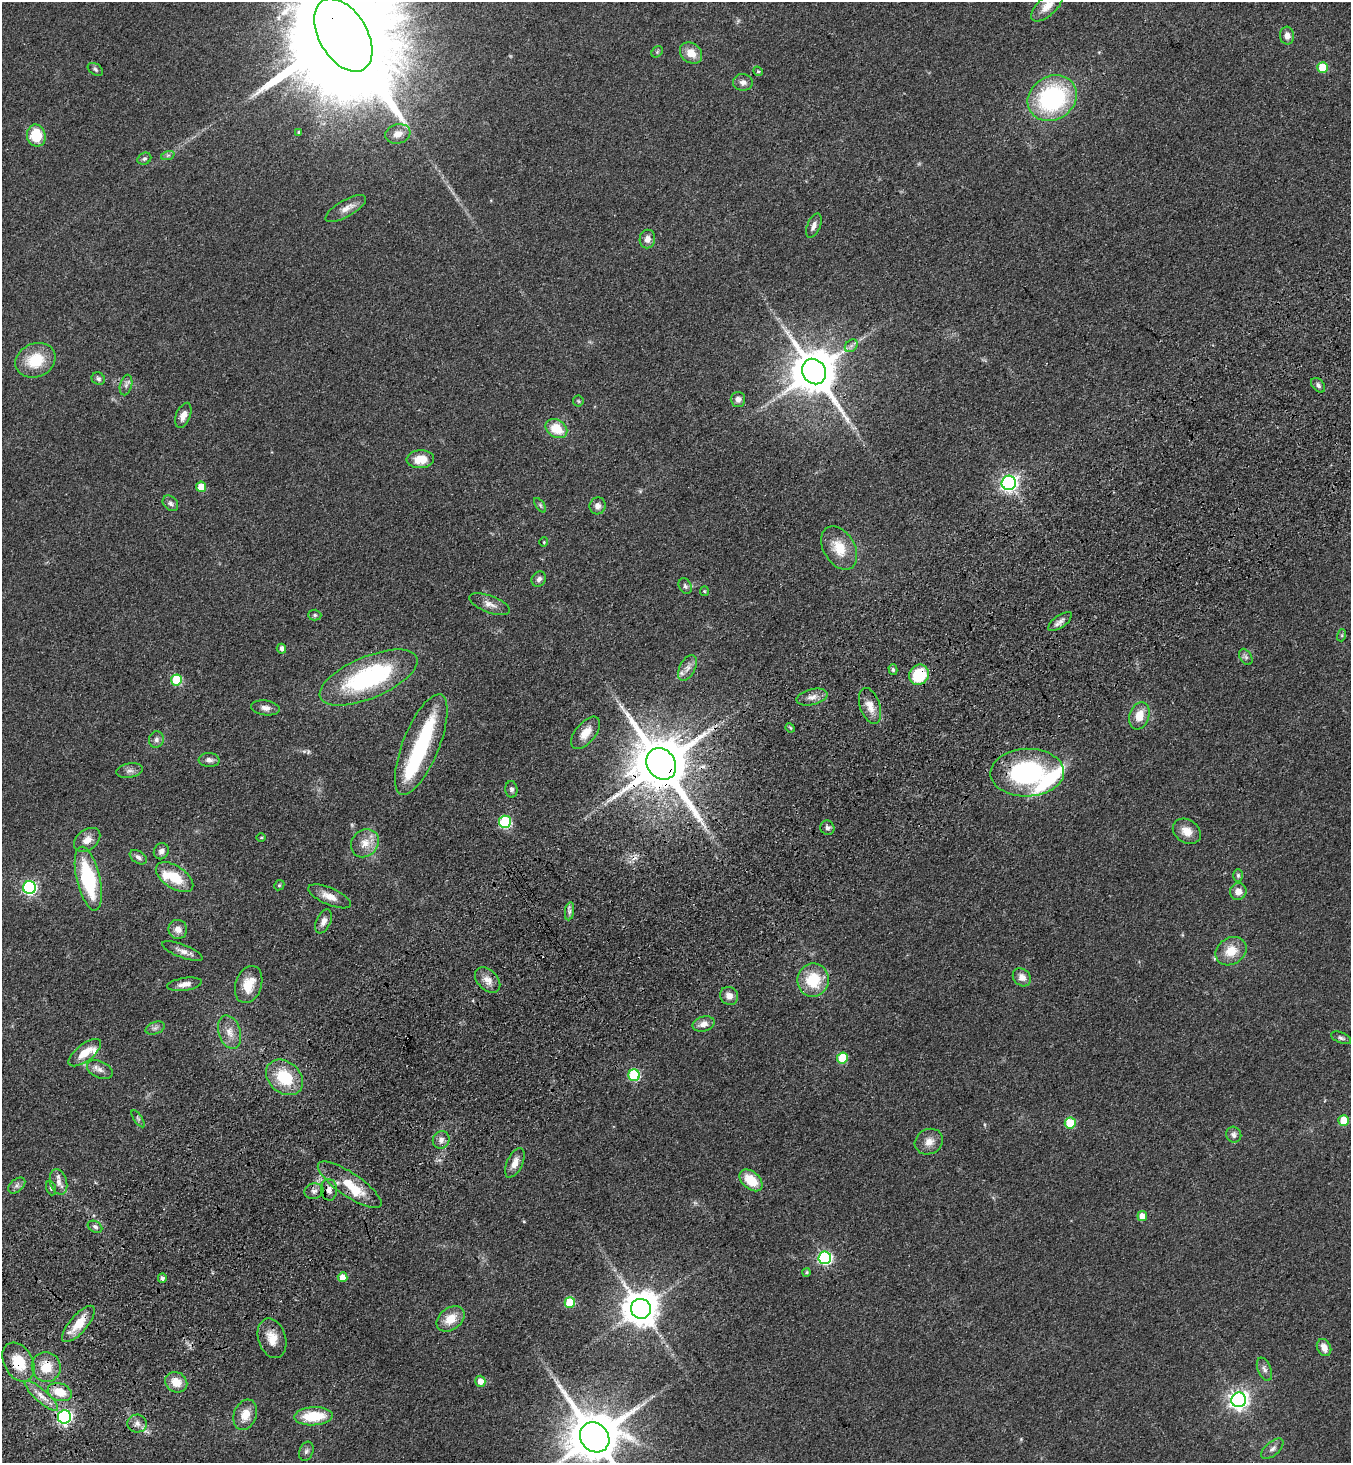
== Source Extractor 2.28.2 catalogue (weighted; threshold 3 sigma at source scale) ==
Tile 7 of 4 x 4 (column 3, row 2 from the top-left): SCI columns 3069-4417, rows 3024-4484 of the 6001 x 6046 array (HDU 1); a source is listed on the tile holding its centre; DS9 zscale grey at full resolution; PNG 1353 x 1465 px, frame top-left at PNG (2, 2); each listed source drawn as its Kron ellipse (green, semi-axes under 4 px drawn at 4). Shown black and unused: <1% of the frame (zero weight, under 3 of 4 exposures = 6% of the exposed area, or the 3 px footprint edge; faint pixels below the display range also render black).
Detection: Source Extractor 2.28.2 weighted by HDU 2 'WHT'; one run over the whole footprint, this tile lists its part. Background 0.0589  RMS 0.006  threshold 0.0272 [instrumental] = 3 sigma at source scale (4.5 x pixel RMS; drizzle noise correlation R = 1.50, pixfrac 1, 0.05/0.05 arcsec/px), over >= 5 px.
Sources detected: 148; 3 inside a brighter object's white glare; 2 cosmic-ray / hot-pixel residue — neither listed nor drawn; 4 inside a brighter listed object's ellipse — not listed separately; the other 139 listed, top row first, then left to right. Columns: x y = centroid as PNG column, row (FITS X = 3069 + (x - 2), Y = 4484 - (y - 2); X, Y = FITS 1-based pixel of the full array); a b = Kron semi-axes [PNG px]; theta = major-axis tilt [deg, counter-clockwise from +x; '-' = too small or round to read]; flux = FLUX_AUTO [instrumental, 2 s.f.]
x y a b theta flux
1047 6 20 9 44 6.7
343 35 40 24 -59 30000
1287 36 9 7 -87 3.9
657 52 6 5 - 0.99
691 53 12 9 -39 7.4
1322 67 5 5 - 18
95 69 8 5 -32 1.2
758 71 5 4 - 0.86
743 82 10 8 -4 2.7
1052 98 26 21 33 85
299 132 4 3 - 0.98
398 134 13 9 16 5.5
36 136 11 9 -78 20
168 155 7 4 18 1.1
144 159 7 5 30 1.2
346 209 23 8 30 5.4
814 226 13 6 67 3
647 239 9 7 79 3.6
851 346 7 5 44 1.6
35 360 21 16 23 21
814 371 13 11 -57 2800
98 379 7 6 - 1.7
126 385 10 6 75 2.1
1318 385 8 5 -48 1.8
738 399 7 7 - 2.8
578 401 5 5 - 0.81
183 415 13 7 68 4.4
556 428 11 8 -33 14
420 459 14 9 3 10
1009 483 7 7 - 210
201 487 5 5 - 9.7
170 503 9 6 -44 1.9
540 505 8 4 -55 1.1
598 506 8 8 - 3
544 542 4 4 - 0.6
839 548 23 15 -59 15
539 579 8 7 - 2.2
685 586 8 6 -63 1.6
704 591 5 4 - 0.62
489 604 21 8 -21 5
315 615 6 5 - 1.1
1060 622 14 6 35 2.9
1342 635 6 4 72 0.83
281 649 5 5 - 2.4
1246 657 9 5 -59 1.7
687 668 14 7 63 4
893 670 5 4 - 1.2
919 675 10 9 - 26
368 678 52 21 23 82
176 680 5 5 - 31
812 697 16 7 14 4.2
870 706 18 10 -72 7.1
265 708 14 7 -7 3.5
1139 716 14 10 71 9.2
790 728 5 4 - 0.69
586 733 19 10 50 7.5
156 739 8 7 - 2.2
421 744 54 18 68 48
209 760 10 7 -3 2.8
661 764 17 14 -53 4600
130 771 14 7 9 2.8
1027 773 37 24 2 86
511 789 8 6 -85 1.8
505 822 6 6 - 53
827 828 7 7 - 2
1187 831 15 11 -33 7.1
261 837 5 3 - 0.6
87 840 15 10 37 5
365 843 15 13 47 8.3
161 851 8 7 - 2.5
138 857 9 6 -33 2.5
1238 875 6 5 - 1.2
175 877 21 11 -34 17
88 879 32 11 -77 48
279 885 5 4 - 0.89
29 888 6 6 - 110
1238 892 8 8 - 4.6
329 896 23 8 -23 6.5
569 911 9 4 81 1.8
323 921 13 7 66 3.8
178 929 9 9 - 4.4
182 951 21 6 -21 4.2
1231 951 16 13 32 12
1022 977 10 8 -42 4.4
488 980 15 10 -46 5.3
813 980 16 15 - 22
184 984 17 6 9 4.5
249 984 19 13 71 13
729 996 9 8 - 4.3
703 1024 11 7 16 4.5
155 1028 10 6 21 2.1
229 1032 17 11 -72 6.7
1341 1038 10 5 -22 1.5
85 1053 19 8 37 10
842 1058 5 5 - 23
100 1070 13 8 -24 3.6
634 1075 6 6 - 51
284 1077 20 15 -40 24
138 1119 10 4 -56 1.1
1344 1121 5 5 - 13
1070 1123 5 5 - 24
1234 1135 8 7 - 2.2
441 1140 9 8 - 2.9
929 1142 14 12 26 5.6
515 1163 16 8 64 5.1
751 1180 13 8 -41 15
58 1182 13 8 -73 4
17 1185 10 6 40 2
350 1185 37 11 -34 15
51 1188 7 4 -70 1.2
329 1190 11 8 -86 3.5
314 1191 9 7 13 2.6
1142 1216 5 5 - 6.6
95 1227 8 5 -29 1.6
825 1258 6 6 - 98
807 1272 4 4 - 0.95
342 1277 5 5 - 8.3
162 1278 4 4 - 2.2
570 1302 5 5 - 24
641 1309 10 10 - 1400
450 1319 15 11 36 11
78 1324 23 8 49 14
272 1338 20 14 -73 8.9
1324 1347 9 6 -62 5.3
18 1362 21 14 -60 18
46 1367 15 14 - 13
1264 1369 12 6 -68 2.6
480 1381 5 5 - 5.1
176 1382 11 10 - 8.9
60 1392 12 8 -20 12
41 1396 22 6 -42 5.9
1239 1400 7 7 - 300
245 1415 15 11 70 8.4
314 1416 19 9 3 21
64 1417 7 6 - 140
137 1424 9 9 - 3.4
595 1437 16 14 -49 3900
1272 1449 13 7 41 2.8
306 1451 10 7 69 1.9
Overlapping masked pixels (flux is a lower limit): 10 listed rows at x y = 343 35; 814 371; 919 675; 661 764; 1027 773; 350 1185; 78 1324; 18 1362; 46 1367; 137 1424
Isophote crosses this tile's border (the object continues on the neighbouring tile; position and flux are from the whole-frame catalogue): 3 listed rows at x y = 1047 6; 343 35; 595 1437